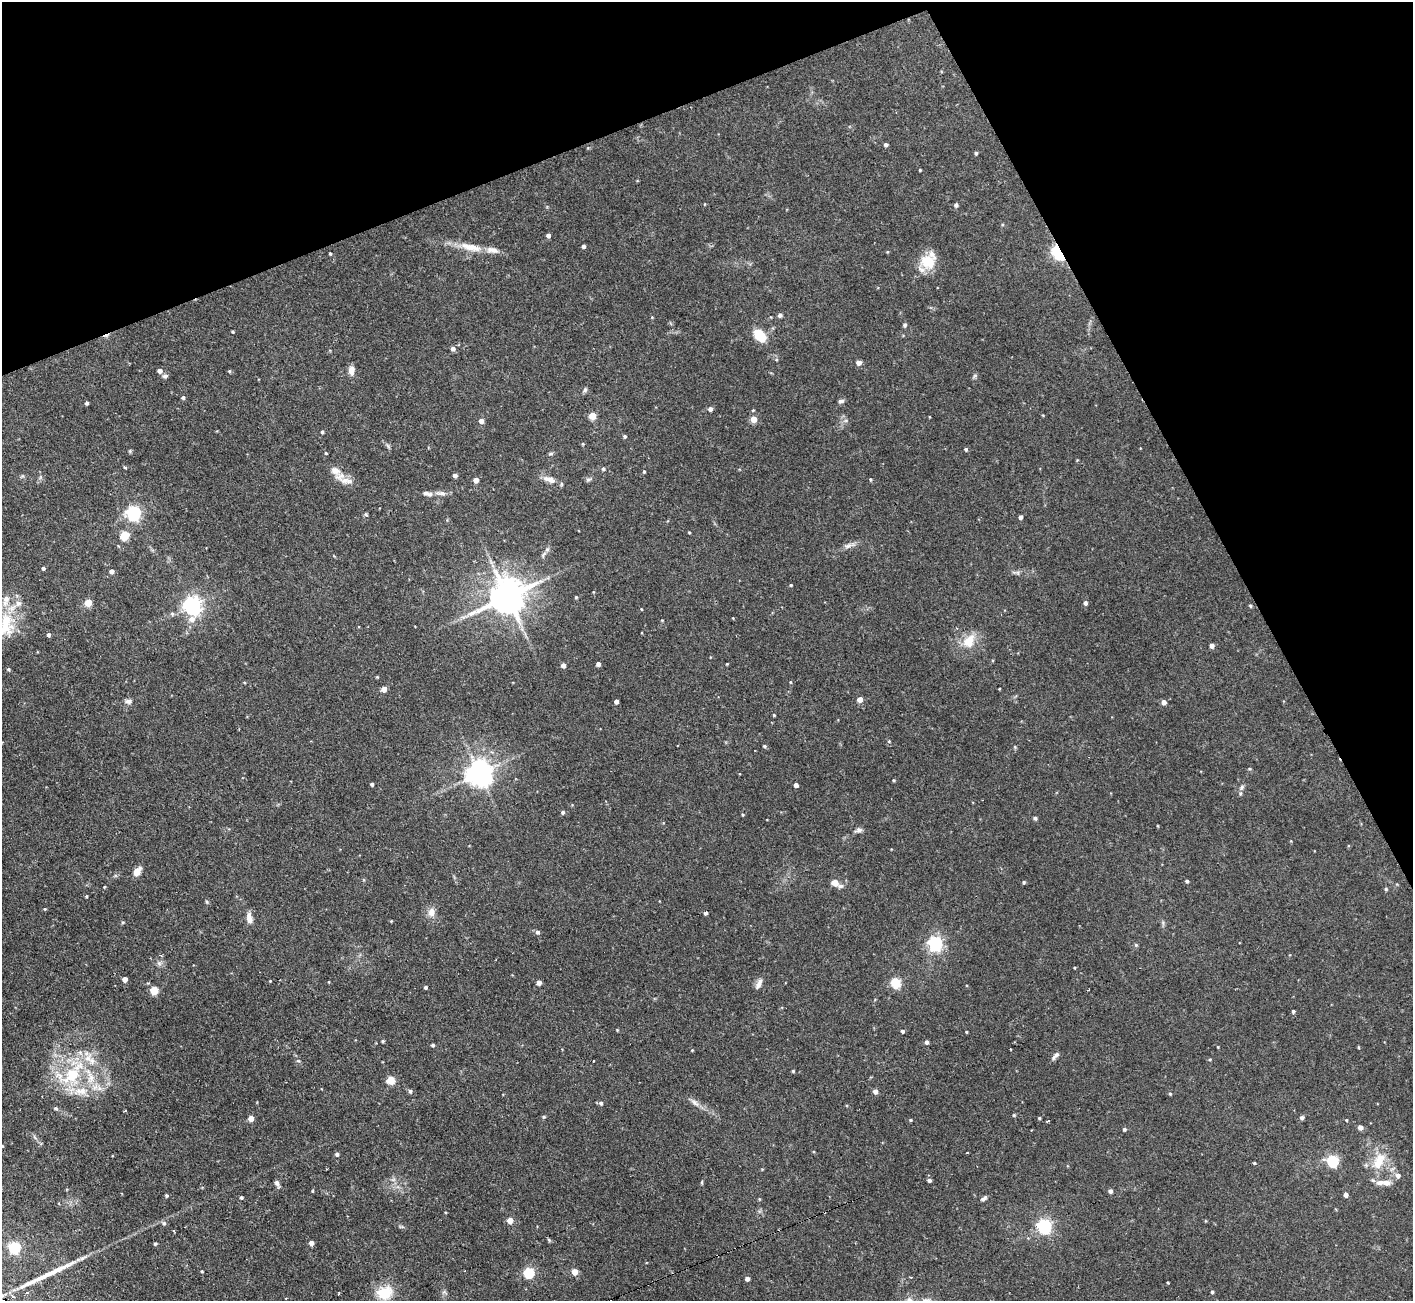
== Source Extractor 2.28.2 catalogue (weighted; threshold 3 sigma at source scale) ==
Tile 3 of 4 x 4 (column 3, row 1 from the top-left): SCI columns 2821-4231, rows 4045-5343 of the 5641 x 5624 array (HDU 1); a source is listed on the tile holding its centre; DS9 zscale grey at full resolution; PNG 1415 x 1303 px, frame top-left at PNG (2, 2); no overlay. Shown black and unused: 21% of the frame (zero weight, under 2 of 3 exposures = <1% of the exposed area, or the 3 px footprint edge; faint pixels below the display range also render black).
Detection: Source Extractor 2.28.2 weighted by HDU 2 'WHT'; one run over the whole footprint, this tile lists its part. Background 0.094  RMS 0.0058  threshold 0.0261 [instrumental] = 3 sigma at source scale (4.5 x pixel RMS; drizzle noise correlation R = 1.50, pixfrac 1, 0.05/0.05 arcsec/px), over >= 5 px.
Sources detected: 212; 1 too faint to see at this stretch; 4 cosmic-ray / hot-pixel residue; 1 long thin detection or spike segment (spike, bleed or trail) — not listed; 12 inside a brighter listed object's ellipse — not listed separately; the other 194 listed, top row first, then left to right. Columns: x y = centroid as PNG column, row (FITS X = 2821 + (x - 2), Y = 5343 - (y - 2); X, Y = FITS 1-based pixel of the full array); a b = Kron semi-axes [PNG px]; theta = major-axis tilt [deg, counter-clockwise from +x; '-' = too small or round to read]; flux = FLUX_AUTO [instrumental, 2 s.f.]
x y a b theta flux
886 145 4 4 - 1.4
976 153 4 4 - 0.96
920 170 3 3 - 0.55
705 204 4 3 - 0.39
956 205 5 5 - 1.4
548 235 4 4 - 2.1
584 246 4 4 - 1.4
471 247 34 10 -12 11
1058 252 8 5 -64 140
330 254 4 3 - 0.66
928 262 19 17 -34 13
780 315 6 5 - 1.4
905 325 6 5 - 1
233 332 3 3 - 0.64
760 335 15 10 -49 13
453 349 5 4 - 2.3
859 362 5 4 - 3.8
160 371 5 4 - 2.9
229 371 4 4 - 0.7
351 371 10 6 89 4.2
165 376 7 6 - 1.5
585 390 7 5 62 1.3
183 398 5 4 - 1.1
841 401 7 5 18 1.6
87 403 4 3 - 1.1
710 409 5 4 - 2.5
592 416 5 5 - 12
753 419 5 5 - 7.8
481 421 5 4 - 2.9
322 432 4 3 - 0.97
625 436 4 4 - 1
583 444 4 4 - 0.6
388 446 8 4 -54 1
966 449 4 4 - 0.97
130 451 5 5 - 0.7
326 453 4 3 - 0.53
551 454 8 4 1 0.82
125 467 4 3 - 1
603 469 5 5 - 1.1
644 472 4 4 - 0.55
455 475 4 4 - 2
343 479 28 10 -29 6.7
550 479 18 7 -18 5.1
870 479 5 3 - 0.6
476 480 4 4 - 4.6
588 480 8 5 28 1.1
440 493 17 6 -4 2.8
134 513 6 6 - 140
366 514 5 4 - 0.78
1020 517 4 4 - 1.9
689 532 3 3 - 0.47
124 535 5 5 - 25
849 545 19 6 16 3.2
543 555 11 5 59 1.9
43 568 4 4 - 0.98
111 571 5 4 - 2.9
1018 573 8 4 -43 1.1
791 585 4 3 - 0.65
507 596 11 10 - 1600
576 597 4 4 - 0.64
88 603 5 5 - 13
1085 603 5 4 - 1.6
193 605 7 6 - 270
1250 606 4 3 - 0.82
641 609 4 3 - 0.37
172 614 6 5 - 0.98
733 618 3 3 - 0.38
662 620 4 3 - 0.43
5 624 41 21 82 27
48 635 5 4 - 1.5
969 641 17 12 54 11
1212 646 4 4 - 2.8
598 664 4 4 - 2
727 664 3 3 - 0.42
563 665 4 4 - 3.2
8 669 5 4 - 0.76
377 677 3 3 - 0.51
790 682 4 4 - 0.51
384 689 4 4 - 5.7
999 689 3 2 - 0.36
860 699 4 4 - 5.3
128 701 10 6 -2 2
616 701 4 4 - 2.3
1164 702 5 5 - 2.2
774 715 3 3 - 0.58
889 741 4 4 - 0.61
764 746 5 4 - 0.82
1249 769 5 4 - 0.63
479 773 8 8 - 670
894 780 4 3 - 0.63
372 784 4 3 - 1.2
796 785 4 4 - 2.4
1242 787 9 7 48 2
563 812 5 4 - 1.2
743 814 4 3 - 0.57
1035 818 4 4 - 1.3
858 830 10 6 12 1.8
137 871 11 7 56 4.6
1187 881 4 3 - 1.1
1024 882 4 4 - 0.84
835 883 9 8 - 3.7
104 887 3 3 - 0.42
1386 889 4 4 - 0.73
86 896 4 3 - 0.55
207 902 5 4 - 0.73
45 909 4 4 - 0.5
431 912 12 9 78 4.2
705 913 4 3 - 1.7
249 918 12 6 -79 4.6
391 921 3 3 - 0.46
123 922 5 3 - 0.56
537 932 5 5 - 1.5
935 943 6 6 - 130
1136 945 5 4 - 0.71
159 963 8 6 -44 1.7
1074 967 4 3 - 0.48
125 979 4 4 - 4.1
270 981 3 3 - 0.45
329 982 3 2 - 0.42
539 982 4 4 - 3.4
896 982 5 5 - 34
758 985 11 8 62 3
425 987 4 4 - 1.1
1088 990 3 2 - 0.58
154 991 5 5 - 20
1293 1011 4 4 - 0.98
617 1030 4 3 - 0.45
902 1031 4 4 - 1.3
966 1032 3 2 - 0.51
383 1041 4 3 - 0.83
927 1042 4 4 - 1.6
433 1045 4 4 - 1.1
1218 1047 3 2 - 0.43
1358 1047 5 3 - 0.45
692 1050 3 3 - 0.44
1056 1055 9 6 32 1.9
1210 1059 4 4 - 0.58
593 1061 2 2 - 0.66
793 1071 3 3 - 0.63
71 1075 42 27 13 47
390 1080 5 5 - 19
410 1091 5 4 - 1.3
875 1091 4 4 - 3.4
1170 1094 4 4 - 0.67
601 1103 5 5 - 1.4
695 1103 15 6 -38 3.2
56 1108 6 5 - 0.9
125 1111 3 2 - 0.67
1014 1115 5 4 - 0.6
544 1117 4 4 - 0.88
251 1118 4 4 - 5.3
1039 1118 3 3 - 0.72
1302 1118 5 5 - 1.3
910 1120 4 3 - 0.7
1346 1120 3 3 - 0.48
1360 1127 7 6 - 1.9
1124 1129 4 4 - 1.1
35 1137 8 3 -45 1.1
2 1146 4 3 - 0.39
967 1153 3 3 - 1.1
337 1154 5 4 - 1.3
1333 1161 6 5 - 62
1379 1161 28 15 62 15
1254 1163 3 3 - 1.7
1398 1176 6 5 - 2.7
929 1180 4 4 - 1.7
702 1182 6 3 72 0.6
1386 1182 9 7 -11 4.1
277 1184 9 5 -62 1.7
312 1191 4 3 - 0.54
1110 1191 4 4 - 1.9
166 1195 4 4 - 0.87
1346 1195 4 4 - 2.9
241 1197 4 4 - 0.91
984 1198 8 4 34 1.5
510 1220 5 5 - 6.1
164 1223 6 5 - 1.3
1044 1226 6 6 - 120
401 1227 8 4 -9 0.9
549 1240 7 4 -46 0.77
311 1243 4 4 - 3.4
155 1244 4 4 - 0.81
14 1247 6 5 - 65
202 1271 4 3 - 0.59
574 1272 5 4 - 7.6
529 1273 5 5 - 44
911 1277 3 2 - 0.67
747 1279 4 4 - 2.5
1168 1283 3 2 - 0.5
1212 1292 4 4 - 0.93
339 1293 4 2 - 0.43
385 1293 21 18 22 14
13 1297 3 3 - 4.9
909 1300 10 7 20 2.5
Overlapping masked pixels (flux is a lower limit): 1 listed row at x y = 1058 252
Isophote crosses this tile's border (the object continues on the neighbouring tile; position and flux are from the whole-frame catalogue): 2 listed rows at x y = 5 624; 909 1300